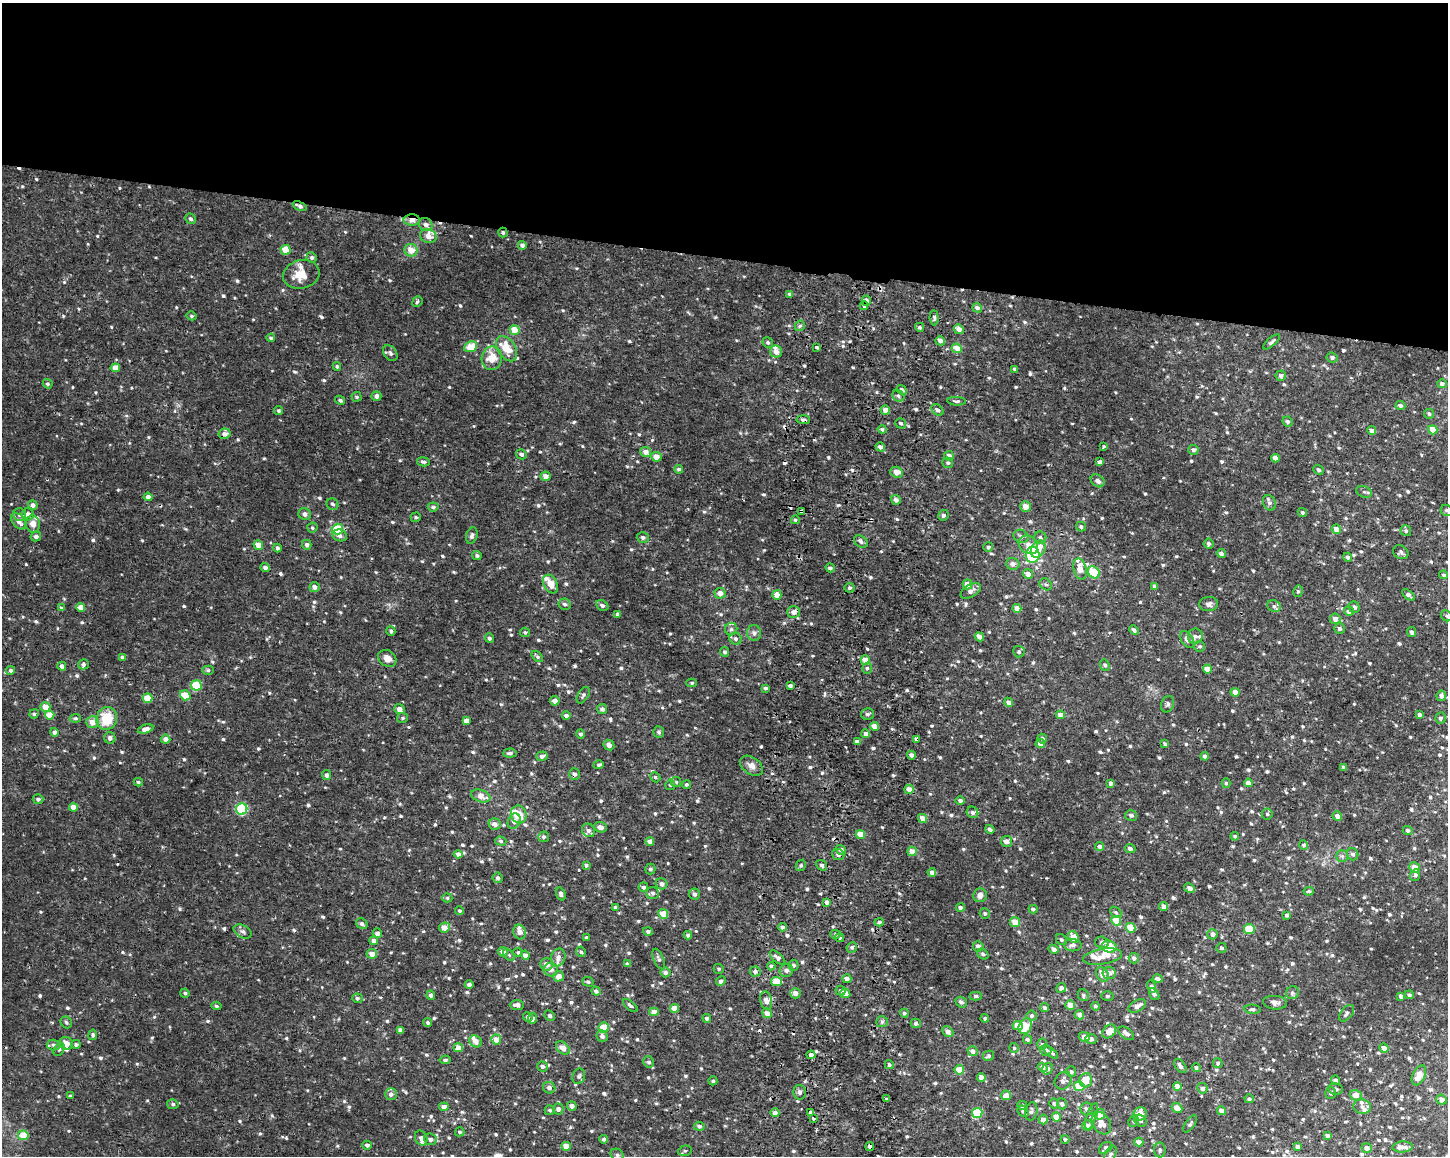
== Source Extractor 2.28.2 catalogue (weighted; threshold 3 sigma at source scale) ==
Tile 2 of 3 x 4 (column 2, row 1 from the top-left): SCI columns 1733-3178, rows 3481-4634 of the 4966 x 4641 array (HDU 1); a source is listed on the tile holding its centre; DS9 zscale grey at full resolution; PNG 1450 x 1158 px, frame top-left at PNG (2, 3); each listed source drawn as its Kron ellipse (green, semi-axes under 4 px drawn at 4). Shown black and unused: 22% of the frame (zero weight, under 2 of 3 exposures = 3% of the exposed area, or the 3 px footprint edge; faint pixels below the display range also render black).
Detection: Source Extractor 2.28.2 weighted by HDU 2 'WHT'; one run over the whole footprint, this tile lists its part. Background 0.00432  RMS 0.0027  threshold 0.0121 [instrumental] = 3 sigma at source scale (4.5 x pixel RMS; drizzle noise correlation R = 1.50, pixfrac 1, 0.0396/0.0396 arcsec/px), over >= 5 px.
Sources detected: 1002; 1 inside a brighter object's white glare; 11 cosmic-ray / hot-pixel residue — neither listed nor drawn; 28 inside a brighter listed object's ellipse — not listed separately; of the other 962, all 500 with FLUX_AUTO >= 0.466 (the completeness limit of this list) listed and drawn (462 fainter detections not listed), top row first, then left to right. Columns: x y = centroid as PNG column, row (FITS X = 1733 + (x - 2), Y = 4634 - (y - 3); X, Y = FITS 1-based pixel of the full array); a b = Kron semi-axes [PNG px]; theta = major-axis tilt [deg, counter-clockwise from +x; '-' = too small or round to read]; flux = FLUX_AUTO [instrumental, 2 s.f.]
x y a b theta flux
299 206 7 4 -22 1
190 219 5 5 - 0.68
412 220 8 5 -1 1.7
426 225 7 6 - 1.2
503 232 5 4 - 0.54
428 236 8 6 -20 2
522 245 4 4 - 1.3
286 250 5 5 - 4.7
411 250 6 6 - 3.1
312 257 5 5 - 0.69
301 274 18 14 14 4.8
790 294 4 4 - 0.7
866 301 5 4 - 1.2
417 302 5 4 - 0.63
864 306 4 4 - 2
977 308 5 4 - 1.1
192 316 5 4 - 0.5
934 318 8 4 -86 0.57
800 326 6 4 42 0.55
920 327 4 4 - 0.56
959 329 5 4 - 1.6
515 330 5 5 - 4.6
271 338 4 4 - 0.65
940 341 5 4 - 1.2
1271 342 10 4 40 0.64
768 343 5 5 - 0.55
471 347 7 5 23 4.9
817 347 4 3 - 0.53
957 348 5 4 - 3.4
507 349 14 9 -57 5.5
776 352 6 6 - 2
390 353 9 6 -52 0.84
1332 357 5 4 - 0.8
492 358 12 10 87 5.2
337 366 4 4 - 0.47
115 368 4 4 - 2.8
1015 369 4 3 - 0.7
1281 376 5 5 - 0.88
48 384 5 4 - 0.52
1442 384 5 4 - 0.68
902 390 5 4 - 0.69
376 396 5 5 - 1.2
898 396 6 5 - 0.64
356 397 5 5 - 0.5
340 400 5 4 - 0.62
957 401 9 4 -4 0.48
1400 406 5 4 - 0.73
885 410 4 4 - 1.4
937 410 7 4 -37 0.9
279 411 4 4 - 0.55
1429 414 5 4 - 0.56
803 420 6 4 -4 0.56
1287 422 5 5 - 0.59
901 423 5 5 - 0.62
882 429 4 4 - 0.52
1433 430 5 4 - 4.2
1372 431 4 4 - 1.3
225 434 6 5 - 1.2
880 447 5 4 - 1.2
1104 447 4 3 - 0.73
1193 450 5 5 - 0.77
646 452 5 5 - 1.8
521 454 5 4 - 0.9
949 456 5 5 - 1.4
656 457 5 5 - 2.8
1275 458 4 4 - 1.9
423 462 6 4 -12 0.64
1100 462 4 3 - 0.85
948 463 6 5 - 0.49
679 469 4 4 - 0.66
1318 470 5 4 - 0.54
896 472 6 5 - 2.2
545 476 5 5 - 1.7
1098 481 7 5 -37 1.1
1364 492 8 5 -18 0.6
148 497 4 4 - 1.6
896 500 5 5 - 1.1
1269 503 8 6 -64 0.98
332 504 6 5 - 0.73
33 505 5 4 - 1.2
1025 506 5 5 - 2.2
433 507 5 4 - 0.63
1446 510 6 5 - 0.52
802 511 4 3 - 9.4
1302 513 5 4 - 0.63
19 514 6 6 - 0.93
28 514 6 6 - 1.8
305 514 6 5 - 1.1
943 515 5 5 - 0.7
416 517 5 4 - 0.47
795 520 4 4 - 0.55
19 521 9 6 -50 1.8
33 524 8 7 - 2.1
1081 527 5 4 - 0.57
312 528 5 5 - 0.48
338 529 5 5 - 11
1336 529 5 4 - 2
1406 531 6 5 - 0.6
340 535 7 5 -19 1.1
36 536 5 5 - 0.89
472 536 8 5 70 0.85
1021 536 8 6 -27 1
643 537 6 5 - 0.71
1040 537 6 6 - 0.77
861 542 7 5 -36 0.85
1209 544 5 5 - 0.72
258 545 5 4 - 2.6
307 545 5 4 - 0.83
1028 545 10 8 -40 2.5
988 547 5 5 - 0.63
277 548 4 4 - 0.66
1038 549 9 6 61 3.5
1401 552 8 6 -29 0.75
1221 553 5 4 - 0.85
1033 555 8 7 - 24
477 556 4 4 - 0.58
1348 557 4 4 - 0.7
1013 564 6 6 - 1.2
265 568 5 4 - 0.96
830 568 4 4 - 0.7
1080 569 11 6 -75 2.3
1094 572 6 5 - 9.9
1028 574 5 4 - 1.7
1444 575 4 4 - 0.63
551 584 10 6 -60 2.9
967 584 5 5 - 2.1
1046 584 6 5 - 0.57
1155 586 4 4 - 1.1
314 587 5 5 - 1.4
850 588 5 5 - 0.63
971 591 11 6 31 1.4
1298 591 6 4 77 0.51
720 593 5 5 - 1.9
777 595 5 4 - 3.1
1408 595 7 4 -38 0.84
564 604 6 5 - 0.79
1209 604 9 7 5 0.96
602 605 6 5 - 0.8
1274 606 7 5 -32 0.76
81 607 4 4 - 2.6
1354 607 6 5 - 0.93
61 608 4 3 - 0.48
1017 608 4 4 - 2
1349 611 5 4 - 1.1
793 612 6 6 - 1.6
618 614 4 3 - 0.81
1447 616 6 5 - 0.49
1335 619 5 5 - 1.5
731 629 6 6 - 0.7
1340 629 5 5 - 0.73
1134 630 5 4 - 0.86
391 631 5 4 - 0.7
525 632 5 4 - 0.6
1411 632 5 4 - 0.64
754 633 7 7 - 1.1
1195 636 8 7 - 1
979 637 5 4 - 1.2
489 638 5 4 - 0.6
736 639 6 5 - 0.81
1187 639 9 5 -56 1.4
1200 646 5 5 - 0.5
725 652 5 4 - 0.65
1019 652 6 5 - 0.57
537 656 7 4 -44 0.51
123 657 4 4 - 1.1
387 658 10 7 -36 1.9
865 660 4 4 - 2.6
83 664 5 5 - 0.6
1105 665 6 4 -68 0.58
62 666 4 4 - 1
867 668 5 4 - 0.5
1207 669 4 4 - 2.4
10 670 4 4 - 0.47
208 670 6 4 -1 0.53
692 683 5 4 - 0.5
196 685 5 5 - 12
790 685 4 3 - 0.78
765 688 4 4 - 0.6
1235 692 4 4 - 2.7
185 695 5 4 - 5.1
583 695 9 5 60 0.63
1441 696 5 4 - 1.1
147 698 5 4 - 5
555 701 5 4 - 1.3
1008 702 4 4 - 1.1
1168 704 8 6 70 0.73
45 707 5 5 - 2.9
399 709 5 5 - 1.7
602 709 5 5 - 0.91
34 714 5 4 - 0.55
867 714 6 5 - 0.79
50 715 4 4 - 4.6
1061 715 4 4 - 2.1
1420 715 3 3 - 0.75
566 716 4 4 - 0.95
75 718 5 4 - 0.57
107 718 11 10 - 8.3
403 718 5 5 - 0.49
1440 718 5 5 - 0.77
466 721 4 4 - 1.6
92 722 6 6 - 2.6
874 726 4 4 - 2
146 729 8 4 16 1.7
54 732 4 4 - 1.4
659 732 6 5 - 0.58
580 734 5 4 - 0.64
866 734 4 4 - 1.3
110 738 6 5 - 1
166 739 5 4 - 1.4
917 739 4 4 - 0.74
1042 739 5 4 - 0.7
857 742 4 3 - 1.1
1040 744 4 4 - 1.4
1165 744 4 3 - 0.55
609 745 6 5 - 1.3
510 753 7 4 5 0.76
911 755 4 4 - 1.2
542 756 6 4 18 0.98
1205 756 4 4 - 0.82
599 765 5 4 - 0.57
751 766 12 8 -36 1.7
1344 767 4 4 - 0.74
574 774 6 5 - 0.85
327 775 5 4 - 0.9
655 777 5 4 - 0.48
138 782 5 4 - 0.49
676 782 5 5 - 0.49
1111 783 4 4 - 0.96
1226 783 5 4 - 0.52
1248 783 4 4 - 2.1
687 784 5 4 - 0.49
670 785 5 5 - 0.57
909 789 5 4 - 2.1
481 796 10 6 -20 2.6
38 799 5 5 - 0.69
960 801 5 4 - 0.61
73 807 4 4 - 2.4
242 809 6 5 - 25
972 812 6 5 - 0.74
519 814 9 7 -73 3.8
1267 814 5 5 - 0.51
1131 815 6 5 - 0.76
1337 816 5 4 - 1.3
923 819 5 4 - 2.9
514 821 8 6 65 1.8
495 824 6 5 - 1.5
600 827 6 5 - 1.3
990 829 5 3 - 0.67
588 830 7 6 - 0.86
1408 830 5 4 - 0.88
860 834 4 4 - 3.4
1235 836 4 4 - 0.49
544 837 5 5 - 0.63
501 841 5 4 - 0.57
650 841 4 4 - 1.8
1007 841 5 5 - 2
1304 845 5 4 - 0.63
1099 846 4 4 - 0.96
1130 848 5 4 - 0.94
841 850 5 4 - 1.1
912 851 5 4 - 2.4
458 854 4 4 - 1.2
1353 854 6 5 - 0.8
838 855 6 5 - 1
1342 856 5 5 - 0.6
586 865 4 3 - 0.69
801 865 6 5 - 0.48
822 865 6 4 -37 0.61
1415 868 5 5 - 2.6
650 869 5 5 - 0.61
932 873 4 4 - 1.4
1415 875 6 5 - 0.62
498 878 5 5 - 0.68
662 884 6 5 - 1.1
643 887 5 4 - 0.75
1189 888 5 4 - 0.91
1309 891 5 4 - 0.48
653 893 6 6 - 0.67
561 894 7 4 -71 0.86
694 894 5 5 - 1
980 895 7 6 - 1.5
447 898 5 4 - 0.47
827 902 4 4 - 1.1
1163 906 4 4 - 1.4
615 907 4 4 - 0.52
961 907 4 4 - 0.77
1033 909 4 4 - 0.75
460 911 4 4 - 0.51
1116 912 6 4 -41 0.48
985 913 5 5 - 0.63
663 914 5 4 - 3.8
1287 915 4 4 - 0.64
1116 921 5 5 - 4.5
879 922 4 4 - 0.5
1015 922 5 5 - 3.7
362 924 6 5 - 0.75
444 927 5 5 - 2.5
782 927 4 4 - 0.95
1131 928 5 4 - 4.8
1249 929 5 5 - 7.6
242 931 9 6 -29 0.83
648 931 5 4 - 0.85
520 932 7 6 - 1.8
377 933 5 4 - 1.3
835 934 5 4 - 0.47
1213 934 5 5 - 1.4
688 935 4 4 - 0.71
1073 937 6 5 - 2.8
587 938 3 3 - 0.64
839 938 4 4 - 0.49
1061 940 6 5 - 0.55
374 941 4 4 - 1.4
1102 942 7 6 - 1.3
1073 945 9 6 -1 0.93
978 946 5 5 - 1.2
852 947 5 5 - 0.57
1109 947 7 6 - 5.5
1221 948 5 5 - 0.6
1054 949 5 4 - 1.2
503 952 5 4 - 2.1
518 952 5 4 - 0.56
581 952 5 4 - 0.49
372 954 5 4 - 2.3
983 954 6 5 - 0.57
509 955 7 4 -45 0.48
525 955 5 4 - 1.5
558 957 9 7 69 1.4
1103 957 20 7 9 2.4
777 958 9 5 -40 1
1134 958 5 5 - 1
659 959 11 5 -66 0.7
547 964 6 6 - 2
627 964 4 3 - 0.74
793 965 5 5 - 0.67
771 966 4 4 - 0.51
719 969 5 5 - 0.58
551 970 7 7 - 1.4
786 970 7 6 - 0.93
666 972 5 5 - 0.7
755 972 5 5 - 0.78
1109 973 6 6 - 1.3
1102 974 8 6 -56 2.2
558 976 5 5 - 2.1
847 979 4 4 - 1.2
1158 979 5 4 - 0.95
721 981 5 4 - 0.76
776 981 5 4 - 4.4
588 982 5 5 - 0.48
469 985 4 4 - 0.82
1152 987 6 4 -75 0.97
1061 988 5 4 - 0.72
596 991 5 4 - 0.66
841 991 5 5 - 0.61
185 993 4 4 - 0.5
795 993 5 5 - 1.4
845 993 5 4 - 2.3
1292 993 7 6 - 0.68
1154 994 6 4 -56 0.82
431 995 4 4 - 0.96
1083 995 6 5 - 0.58
1409 995 4 4 - 0.49
976 996 6 4 1 0.49
1107 996 6 4 2 0.47
1401 996 4 3 - 0.75
357 998 5 5 - 0.64
766 1000 9 6 -78 1.8
961 1002 6 5 - 0.84
1275 1003 12 7 -5 1.3
517 1005 7 4 0 1.2
630 1005 9 4 -40 0.6
1070 1005 5 4 - 2.3
216 1006 5 4 - 0.5
1095 1006 4 4 - 0.66
1137 1006 9 5 30 1.7
675 1008 4 4 - 3.3
1045 1008 4 4 - 0.66
1253 1009 8 4 -5 0.57
654 1012 5 4 - 2.1
767 1013 5 4 - 1.8
904 1013 4 4 - 0.59
1347 1013 9 5 52 0.77
1079 1015 5 5 - 1.4
550 1016 5 5 - 0.6
1032 1016 5 5 - 0.52
528 1017 5 4 - 0.86
533 1018 5 4 - 0.7
707 1018 4 4 - 0.66
985 1018 4 4 - 0.5
66 1022 6 5 - 0.58
428 1022 4 4 - 0.55
882 1022 6 5 - 0.53
916 1023 5 4 - 0.77
1018 1026 5 4 - 3.7
1025 1026 8 6 61 6.1
604 1027 5 5 - 6.9
400 1030 4 4 - 0.73
1109 1031 8 6 47 2.9
948 1032 6 4 -42 1.6
1126 1033 9 5 -37 1.3
93 1035 5 4 - 0.67
602 1036 6 5 - 0.87
1084 1037 6 5 - 1.9
496 1039 5 5 - 2.6
1027 1039 5 4 - 0.6
1091 1039 5 5 - 0.97
476 1041 6 5 - 2.1
66 1043 7 6 - 2.5
76 1044 5 4 - 0.62
1042 1044 5 5 - 0.54
53 1045 7 5 -3 0.73
458 1048 5 4 - 2.6
563 1048 8 5 -42 2.2
1014 1048 5 5 - 0.49
1384 1048 5 4 - 1.3
59 1049 7 5 62 0.59
1046 1050 6 5 - 0.75
972 1051 5 4 - 1.3
1051 1052 8 4 -40 0.59
811 1055 4 4 - 1.1
988 1056 5 5 - 0.69
445 1060 5 4 - 0.56
648 1062 5 5 - 0.63
1218 1063 5 5 - 0.59
889 1065 4 4 - 0.71
542 1066 5 5 - 0.74
1180 1066 8 5 -54 0.95
1043 1067 5 4 - 1.1
1196 1068 4 4 - 0.64
1047 1069 6 5 - 1.2
959 1070 5 4 - 3.8
1071 1072 5 5 - 0.64
1419 1075 10 6 66 2.5
579 1076 8 6 71 0.71
981 1077 4 4 - 1.7
1086 1080 7 6 - 4.1
1335 1080 5 4 - 0.71
713 1081 4 4 - 0.49
1063 1081 9 8 - 1.2
1079 1086 5 5 - 5.8
1177 1086 4 4 - 2.2
549 1088 6 5 - 0.88
1202 1088 5 5 - 1.2
1336 1089 7 5 -9 0.63
800 1092 7 6 - 0.79
1330 1093 6 5 - 0.56
391 1094 6 5 - 0.98
1006 1095 5 4 - 2.2
1356 1095 6 5 - 1.9
70 1096 4 3 - 0.64
886 1099 3 3 - 0.52
1249 1099 5 4 - 0.66
1441 1100 5 5 - 1.5
1054 1103 5 5 - 0.62
173 1104 5 5 - 0.58
1062 1104 5 5 - 0.89
1022 1105 5 4 - 0.71
572 1106 5 4 - 1.1
444 1107 5 4 - 2
1362 1107 9 7 -9 1
1177 1108 6 4 -41 2.7
558 1109 5 5 - 1.1
1087 1109 6 6 - 0.96
550 1110 5 5 - 0.55
1023 1111 6 4 -45 0.56
1031 1111 9 6 78 0.88
1222 1111 4 4 - 1.8
811 1112 4 3 - 1.7
775 1113 4 4 - 1.5
977 1113 5 5 - 13
1100 1114 5 5 - 3.6
1140 1114 7 6 - 3.4
1092 1116 14 5 70 0.98
1056 1117 4 4 - 3.4
813 1119 3 3 - 0.62
1043 1120 5 4 - 1.5
1134 1121 5 5 - 0.54
1140 1121 7 5 -41 0.58
1101 1123 12 8 -58 2.6
1190 1124 10 4 55 0.57
699 1126 5 4 - 0.7
1087 1126 5 5 - 1.7
460 1132 4 4 - 0.55
23 1135 5 5 - 5.3
1327 1136 4 3 - 0.85
421 1138 8 6 -66 1.5
430 1139 6 5 - 1.3
604 1139 4 4 - 0.59
1065 1139 4 4 - 0.55
1139 1142 4 4 - 1.5
367 1145 4 4 - 0.91
566 1146 4 4 - 3.5
870 1146 4 3 - 9
1297 1147 4 4 - 1
1402 1147 10 5 3 1.2
1106 1148 7 5 35 1.1
1367 1148 5 4 - 1.5
1160 1150 7 5 -86 0.65
685 1151 7 5 14 0.59
1110 1154 9 5 65 0.7
617 1155 7 5 -34 0.64
Overlapping masked pixels (flux is a lower limit): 12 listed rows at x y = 299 206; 412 220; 503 232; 866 301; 864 306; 803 420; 225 434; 802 511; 917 739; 574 774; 776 981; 870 1146
Isophote crosses this tile's border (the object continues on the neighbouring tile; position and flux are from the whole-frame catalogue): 3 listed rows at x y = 1446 510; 1447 616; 1110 1154